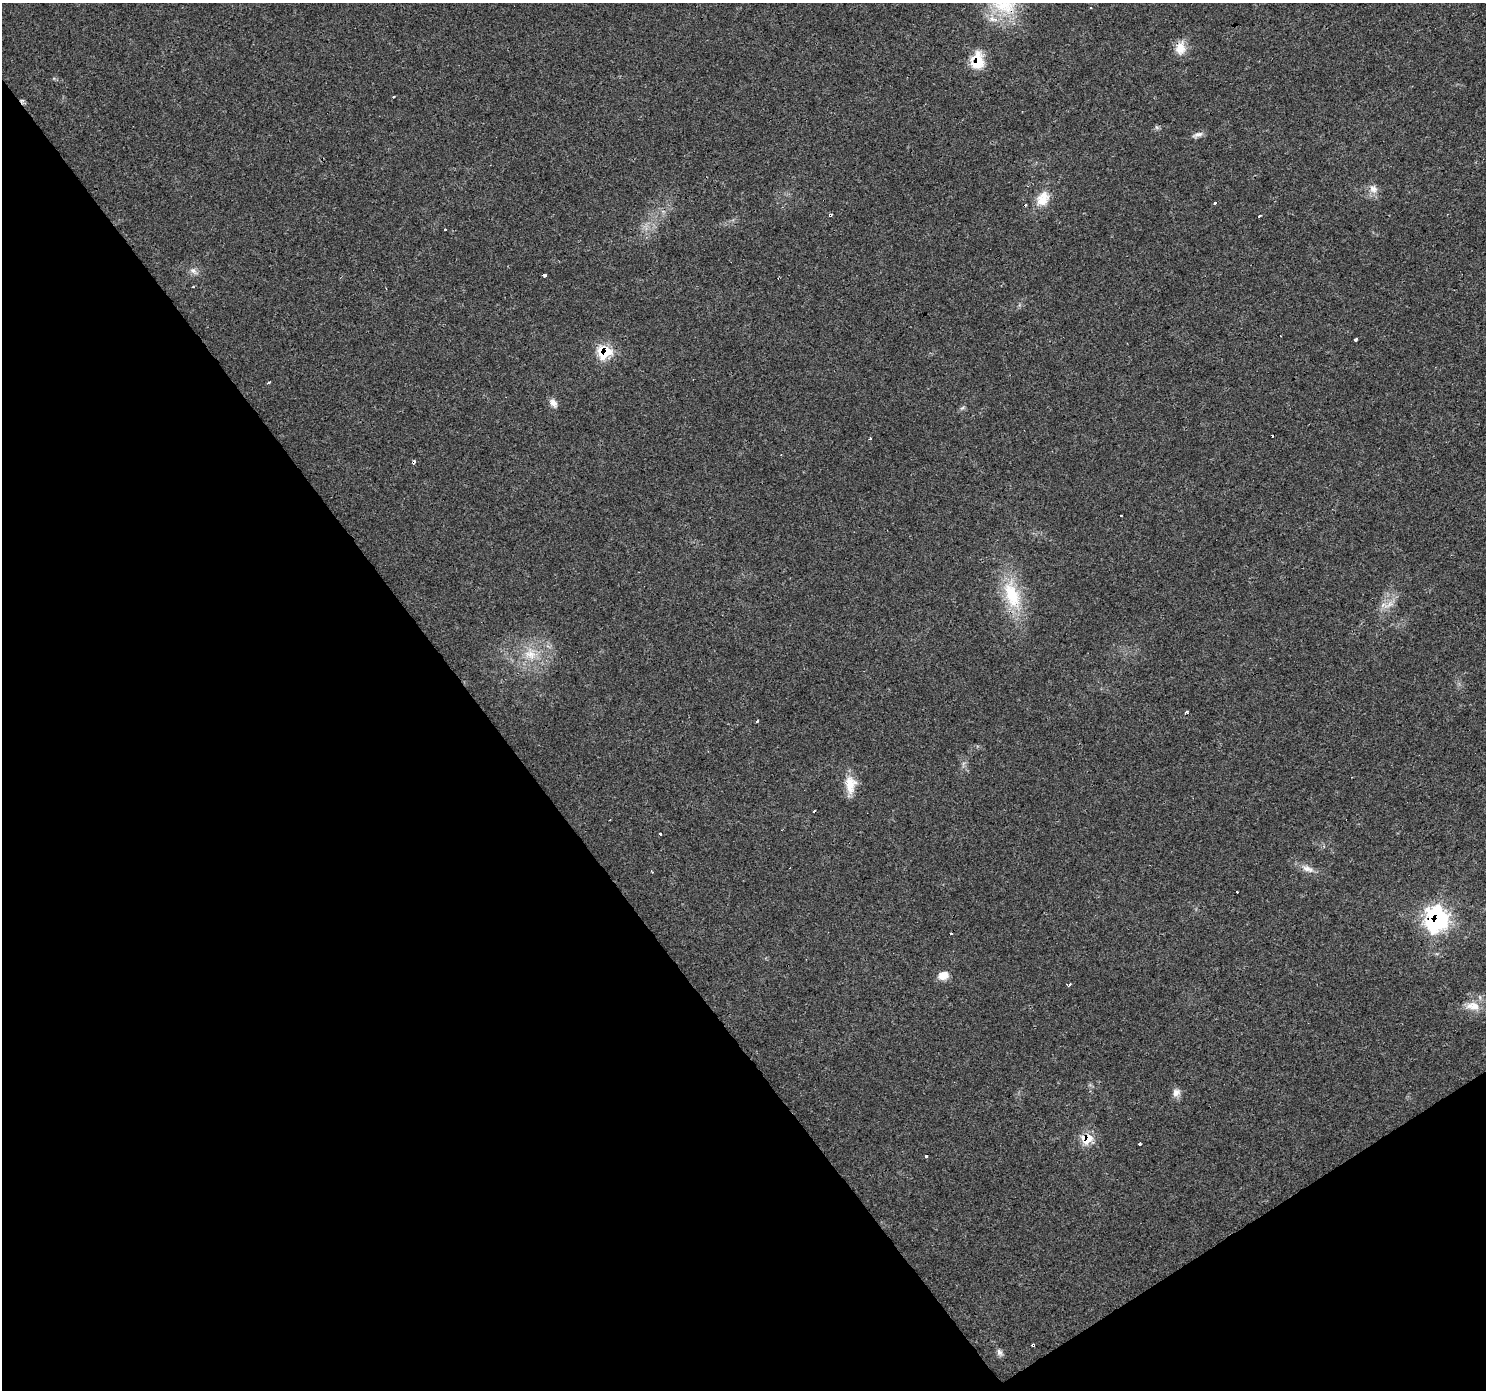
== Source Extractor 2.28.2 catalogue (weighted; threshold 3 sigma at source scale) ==
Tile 14 of 4 x 4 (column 2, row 4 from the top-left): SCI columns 1485-2968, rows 188-1575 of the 5935 x 5862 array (HDU 1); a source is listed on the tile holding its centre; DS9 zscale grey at full resolution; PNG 1488 x 1392 px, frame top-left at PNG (2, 3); no overlay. Shown black and unused: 36% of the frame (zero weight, under 3 of 4 exposures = <1% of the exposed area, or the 3 px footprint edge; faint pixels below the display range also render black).
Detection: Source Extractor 2.28.2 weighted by HDU 2 'WHT'; one run over the whole footprint, this tile lists its part. Background 0.0161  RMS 0.003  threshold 0.0136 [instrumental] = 3 sigma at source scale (4.5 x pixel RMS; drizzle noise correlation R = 1.50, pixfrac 1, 0.0396/0.0396 arcsec/px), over >= 5 px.
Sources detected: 46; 9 cosmic-ray / hot-pixel residue — not listed; the other 37 listed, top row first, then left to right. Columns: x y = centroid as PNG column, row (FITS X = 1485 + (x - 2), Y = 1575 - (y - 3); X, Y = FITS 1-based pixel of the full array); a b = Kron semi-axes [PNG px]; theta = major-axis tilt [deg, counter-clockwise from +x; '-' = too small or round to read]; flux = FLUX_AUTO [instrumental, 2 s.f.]
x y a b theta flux
992 19 15 8 -15 2.7
1180 48 16 13 -84 4.1
977 61 17 12 87 9.2
393 97 3 3 - 0.62
1197 135 15 6 18 1.3
1373 189 13 11 -52 2.2
1043 199 20 15 60 5.4
1215 203 3 3 - 1.4
830 214 3 3 - 1.2
193 271 12 7 -37 1.4
545 275 4 3 - 1.7
1355 340 3 3 - 0.89
605 352 11 10 - 14
269 382 3 3 - 0.56
553 403 11 7 -56 1.7
962 408 7 4 44 0.57
414 462 4 3 - 1.7
1012 595 44 20 -69 15
1388 605 20 6 30 2.4
530 654 19 16 -48 6.9
1187 711 4 4 - 0.41
757 721 3 3 - 1.4
850 784 24 14 89 5.4
813 811 3 3 - 1.4
660 834 3 3 - 0.55
1307 869 20 8 -24 2.4
652 872 3 2 - 0.21
1437 919 13 12 - 71
943 975 13 9 20 2.8
1069 985 4 3 - 1
1473 1006 20 12 -9 4.2
1176 1092 11 10 - 1.8
1088 1139 10 8 45 7.4
1140 1143 3 3 - 0.54
926 1156 3 3 - 1.6
1033 1345 3 3 - 1.1
999 1352 10 7 -60 1.1
Overlapping masked pixels (flux is a lower limit): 8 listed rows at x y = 1180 48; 977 61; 830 214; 605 352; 414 462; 1437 919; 1088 1139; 1033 1345